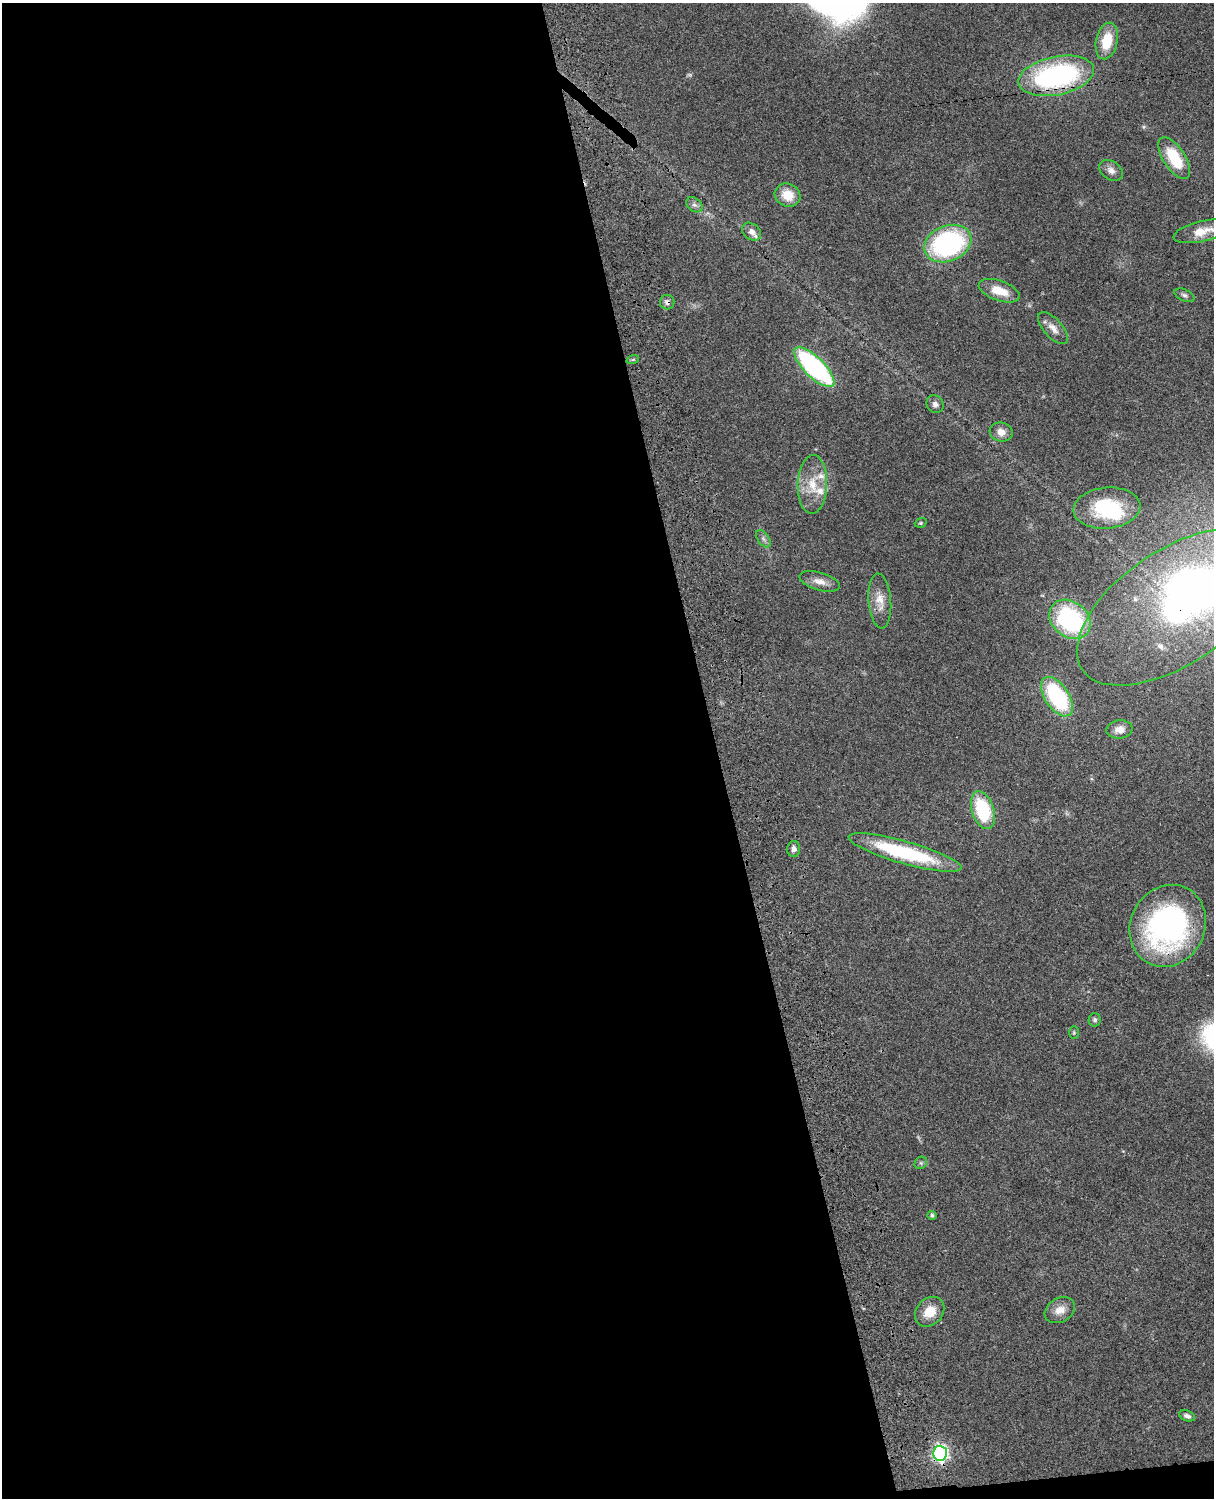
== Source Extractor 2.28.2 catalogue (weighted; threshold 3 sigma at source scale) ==
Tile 9 of 4 x 3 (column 1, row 3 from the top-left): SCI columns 121-1332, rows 277-1772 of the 5087 x 4925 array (HDU 1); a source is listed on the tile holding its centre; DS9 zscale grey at full resolution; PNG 1216 x 1500 px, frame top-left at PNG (2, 3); each listed source drawn as its Kron ellipse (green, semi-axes under 4 px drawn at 4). Shown black and unused: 60% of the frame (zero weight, under 3 of 4 exposures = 6% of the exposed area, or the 3 px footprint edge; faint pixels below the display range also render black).
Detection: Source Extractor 2.28.2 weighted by HDU 2 'WHT'; one run over the whole footprint, this tile lists its part. Background 0.0916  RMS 0.0062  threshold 0.0281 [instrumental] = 3 sigma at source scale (4.5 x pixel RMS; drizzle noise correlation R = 1.50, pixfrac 1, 0.05/0.05 arcsec/px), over >= 5 px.
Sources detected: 46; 1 too faint to see at this stretch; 3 inside a brighter object's white glare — neither listed nor drawn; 3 inside a brighter listed object's ellipse — not listed separately; the other 39 listed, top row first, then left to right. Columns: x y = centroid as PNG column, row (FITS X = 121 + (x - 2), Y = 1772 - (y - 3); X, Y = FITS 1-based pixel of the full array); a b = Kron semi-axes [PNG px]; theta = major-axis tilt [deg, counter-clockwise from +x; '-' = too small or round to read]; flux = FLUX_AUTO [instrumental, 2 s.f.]
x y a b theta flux
1107 41 18 10 78 17
1056 76 38 19 11 110
1174 158 24 11 -57 23
1111 170 12 9 -33 3.7
788 195 13 11 -28 12
694 205 9 6 -38 2.2
1202 231 29 10 13 11
752 232 10 7 -39 3.9
948 244 24 18 21 110
999 291 21 10 -20 12
1184 295 10 5 -25 1.8
667 302 7 7 - 2.2
1053 328 20 9 -48 5.7
633 359 6 4 19 0.81
814 367 26 10 -44 98
935 404 9 8 - 2.6
1001 432 11 9 -15 5.1
812 484 29 14 88 15
1107 508 33 20 5 43
921 523 6 4 20 0.83
763 539 10 5 -56 1.9
820 581 21 9 -16 5.8
880 601 27 11 -86 8.8
1175 607 113 57 34 360
1070 619 22 17 -39 70
1057 697 22 12 -56 62
1119 729 13 9 7 5.2
983 810 19 11 -72 39
794 849 8 6 87 2.9
905 853 58 11 -16 60
1168 926 42 37 62 150
1095 1020 6 6 - 1.6
1074 1033 6 5 - 0.86
921 1163 7 5 45 1.2
932 1215 4 4 - 1.3
1060 1310 16 12 29 6.6
930 1312 16 13 47 12
1187 1416 8 5 -21 2.4
940 1453 7 7 - 180
Overlapping masked pixels (flux is a lower limit): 5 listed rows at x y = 1056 76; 667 302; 1175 607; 1168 926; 940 1453
Isophote crosses this tile's border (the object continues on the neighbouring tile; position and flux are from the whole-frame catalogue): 2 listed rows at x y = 1202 231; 1175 607